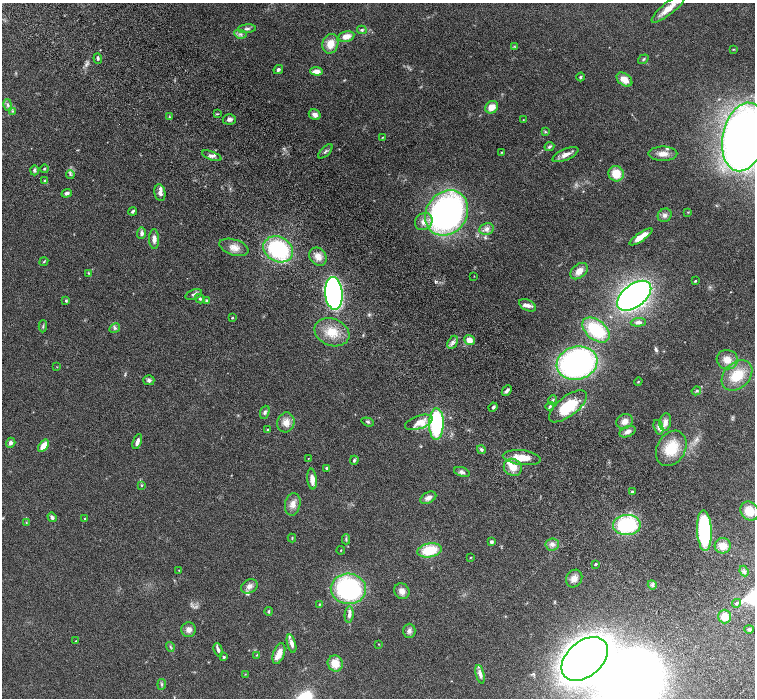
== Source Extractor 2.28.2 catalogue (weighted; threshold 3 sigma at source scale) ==
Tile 6 of 4 x 4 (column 2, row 2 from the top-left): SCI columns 1553-3058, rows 2987-4378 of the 6116 x 6111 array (HDU 1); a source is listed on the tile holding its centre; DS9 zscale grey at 2 x 2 block average (1 PNG px = mean of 2 x 2 image px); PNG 757 x 700 px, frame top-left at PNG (2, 3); each listed source drawn as its Kron ellipse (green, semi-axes under 4 px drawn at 4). Shown black and unused: <1% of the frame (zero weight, under 4 of 8 exposures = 3% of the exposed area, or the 3 px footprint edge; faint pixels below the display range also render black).
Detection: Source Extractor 2.28.2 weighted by HDU 2 'WHT'; one run over the whole footprint, this tile lists its part. Background 0.0536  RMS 0.0042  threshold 0.0173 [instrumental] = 3 sigma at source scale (4.09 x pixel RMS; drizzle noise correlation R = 1.36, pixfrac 0.8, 0.05/0.05 arcsec/px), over >= 5 px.
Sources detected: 167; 1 too faint to see at this stretch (2 x 2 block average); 2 inside a brighter object's white glare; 1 long thin detection or spike segment (spike, bleed or trail) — neither listed nor drawn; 12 inside a brighter listed object's ellipse — not listed separately; the other 151 listed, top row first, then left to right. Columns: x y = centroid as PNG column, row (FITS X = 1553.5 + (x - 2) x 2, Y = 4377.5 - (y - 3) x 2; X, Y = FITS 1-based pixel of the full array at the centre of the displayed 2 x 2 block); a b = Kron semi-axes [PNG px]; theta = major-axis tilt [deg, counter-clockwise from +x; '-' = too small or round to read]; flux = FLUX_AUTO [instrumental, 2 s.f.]
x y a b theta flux
668 8 21 6 39 10
247 29 9 4 5 2.2
362 30 5 3 - 1.4
240 34 6 4 -8 2.2
346 36 8 5 13 7.8
330 44 10 8 71 11
514 46 4 2 - 0.77
734 49 4 3 - 0.68
98 58 5 3 - 1.6
643 59 5 3 - 1.2
278 70 5 4 - 1.8
317 71 6 4 -3 6.6
580 77 4 3 - 1.3
624 80 9 6 -37 8.9
8 105 6 3 -78 1.6
492 107 7 6 - 9.1
12 111 3 3 - 0.93
218 114 3 2 - 0.62
315 115 6 5 - 4.2
169 117 3 2 - 0.77
229 119 6 5 - 2.7
523 120 3 2 - 0.35
545 132 4 3 - 0.91
383 137 4 2 - 0.68
744 137 35 21 78 650
549 147 5 3 - 1.7
325 151 9 3 45 1.6
502 152 3 3 - 0.73
663 154 14 7 0 7
565 155 14 5 23 5.6
212 156 10 4 -21 2.8
44 169 4 3 - 0.84
34 170 5 4 - 1.9
70 174 4 3 - 1.1
616 174 8 7 - 15
45 181 4 4 - 1.6
67 193 5 3 - 2.3
160 193 8 5 -80 3.5
133 211 4 3 - 1.6
688 212 3 2 - 0.59
447 213 24 20 54 310
665 215 7 6 - 3.2
424 222 9 8 - 6.4
487 229 7 6 - 4
142 233 5 4 - 2.8
641 237 13 4 35 9.7
154 239 10 5 -89 4.4
234 247 15 8 -17 7.6
278 249 15 12 -28 84
318 257 10 8 -49 6.4
44 261 5 2 - 0.69
579 271 10 6 42 6.9
88 273 3 2 - 0.67
474 276 3 2 - 0.34
695 281 3 2 - 0.72
334 293 16 8 -85 270
194 294 8 5 21 2.8
634 296 20 11 38 330
200 299 5 3 - 1.3
66 301 3 3 - 1.1
207 301 4 3 - 1.3
528 305 9 5 -26 4.3
232 318 3 2 - 0.77
638 322 7 4 4 2.5
43 326 6 3 89 1.2
115 328 6 4 28 1.7
596 330 16 10 -40 43
332 332 18 13 -21 18
469 340 5 5 - 6.9
453 342 7 4 61 2.7
727 360 10 9 - 8.5
577 363 20 16 14 240
57 367 3 2 - 0.37
737 375 17 12 45 23
149 380 5 5 - 2
638 382 4 2 - 0.7
507 390 6 3 48 2.2
696 391 5 3 - 1.4
553 400 5 3 - 1.2
550 406 4 3 - 1.3
568 406 23 10 38 35
493 407 5 3 - 1.7
265 412 7 4 69 2.1
625 421 8 7 - 6
286 422 10 8 74 7.4
368 422 6 3 -18 1.3
419 422 14 6 19 8.9
665 422 9 6 81 4.7
436 424 16 7 88 83
658 427 8 4 -72 2.5
267 430 4 3 - 0.95
628 432 8 5 23 4.2
137 442 8 3 69 3.8
11 443 5 4 - 2.6
43 446 7 4 55 9.9
671 448 19 14 60 26
481 450 4 4 - 1.5
308 458 2 2 - 0.3
522 458 19 7 -7 14
354 460 4 3 - 1.4
513 467 9 8 - 8.6
326 468 3 3 - 1.1
462 472 8 4 -20 2.7
312 479 10 5 -84 6.1
141 485 4 3 - 0.85
632 492 4 3 - 1.2
428 498 8 5 27 4.4
293 504 11 7 79 6.5
750 511 10 8 -48 11
52 517 5 3 - 2.5
85 518 2 2 - 0.9
26 523 3 2 - 0.43
627 525 14 10 2 70
704 531 20 7 -87 87
292 538 4 2 - 0.63
346 539 5 3 - 1.2
491 542 3 3 - 2.7
552 544 7 6 - 3.5
723 546 8 7 - 9.7
341 550 4 2 - 0.45
429 550 12 7 10 26
470 557 3 2 - 0.45
595 564 2 2 - 1.8
179 570 3 2 - 0.43
744 571 5 3 - 1.8
574 579 9 8 - 5.3
652 585 5 3 - 1.6
249 586 9 6 28 4.4
348 589 17 15 -3 130
402 591 8 7 - 5
736 603 5 3 - 1.5
319 605 4 2 - 0.7
269 611 4 3 - 1
349 615 8 4 84 3.2
725 617 7 6 - 11
749 629 5 3 - 1.3
189 630 7 7 - 4.6
409 631 7 6 - 3.1
76 641 2 2 - 0.42
291 644 9 4 -76 4.7
379 644 3 2 - 0.45
170 647 5 2 - 1
218 650 7 3 -70 2.3
279 653 11 5 71 8.5
257 655 4 2 - 0.67
224 657 3 3 - 1.1
585 659 26 17 41 810
335 663 8 7 - 13
245 674 3 2 - 0.51
480 674 9 4 -75 4.5
162 684 5 3 - 1.2
Isophote crosses this tile's border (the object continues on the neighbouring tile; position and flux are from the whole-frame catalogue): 1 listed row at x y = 744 137
Diffuse or blended objects may show on this block-average render without a row.